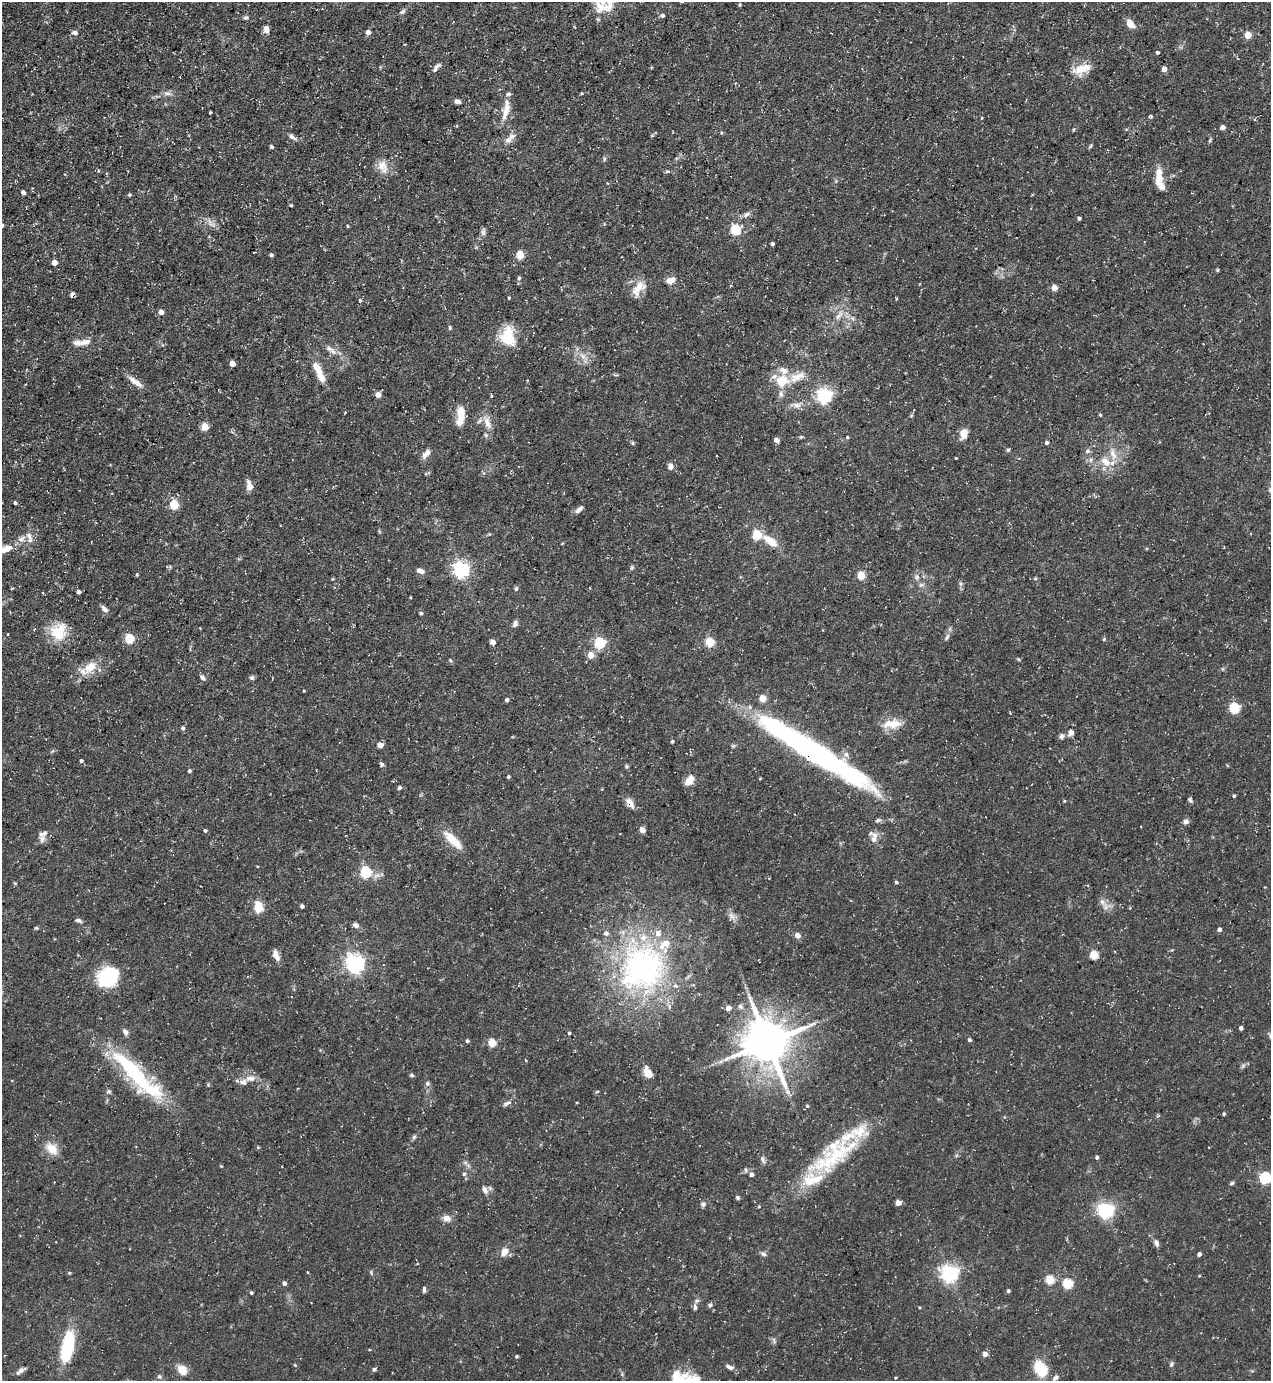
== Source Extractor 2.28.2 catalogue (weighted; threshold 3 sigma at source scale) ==
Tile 11 of 4 x 4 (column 3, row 3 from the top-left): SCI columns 2815-4083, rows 1380-2758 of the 5499 x 5515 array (HDU 1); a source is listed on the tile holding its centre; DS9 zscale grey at full resolution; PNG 1273 x 1383 px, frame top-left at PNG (2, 2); no overlay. Shown black and unused: <1% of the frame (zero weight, under 3 of 5 exposures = <1% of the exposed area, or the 3 px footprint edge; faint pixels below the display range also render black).
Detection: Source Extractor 2.28.2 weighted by HDU 2 'WHT'; one run over the whole footprint, this tile lists its part. Background 0.0593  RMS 0.004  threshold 0.0181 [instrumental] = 3 sigma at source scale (4.5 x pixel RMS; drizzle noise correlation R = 1.50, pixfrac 1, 0.05/0.05 arcsec/px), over >= 5 px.
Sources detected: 263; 1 too faint to see at this stretch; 1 inside a brighter object's white glare — not listed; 25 inside a brighter listed object's ellipse — not listed separately; the other 236 listed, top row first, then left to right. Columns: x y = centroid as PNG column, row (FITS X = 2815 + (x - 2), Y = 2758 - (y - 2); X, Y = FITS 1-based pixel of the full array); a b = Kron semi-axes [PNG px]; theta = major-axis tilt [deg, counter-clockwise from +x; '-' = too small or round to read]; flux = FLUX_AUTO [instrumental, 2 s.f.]
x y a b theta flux
740 5 4 3 - 0.43
605 7 33 17 -37 8.9
402 12 9 5 29 0.94
662 15 5 4 - 0.95
246 18 6 5 - 0.88
1130 24 8 6 -53 4.5
266 29 9 7 -80 1.9
368 32 4 4 - 2.3
75 33 7 6 - 1.4
1248 35 5 5 - 7.2
1157 52 4 4 - 0.77
436 67 12 5 36 1.4
1081 69 23 11 21 7.5
1164 69 4 4 - 3.4
167 93 11 6 -1 1.7
581 93 4 3 - 0.36
457 101 8 5 -21 1.3
506 111 27 9 74 5.5
210 112 3 2 - 0.46
981 118 4 3 - 0.31
1222 127 4 4 - 1.9
1073 129 5 4 - 0.52
652 136 5 3 - 0.38
292 137 11 5 -35 1.5
508 140 11 8 41 2.4
1210 140 6 4 72 0.52
1090 146 7 3 53 0.51
272 147 6 4 -75 0.72
604 159 6 4 88 0.61
383 166 20 12 -63 4.7
1159 178 25 9 87 5.7
23 192 5 4 - 1.1
129 195 4 4 - 0.57
291 205 3 3 - 0.56
746 214 9 5 43 1.4
1079 218 4 3 - 0.69
210 223 17 5 -55 1.9
347 226 4 3 - 0.36
735 230 5 5 - 30
483 232 10 6 84 1.2
772 244 3 3 - 0.69
271 255 4 4 - 0.77
520 255 5 5 - 14
54 262 5 5 - 2.9
1217 270 5 3 - 0.4
519 278 5 5 - 0.57
670 281 9 7 22 3
639 286 18 14 27 5.7
1054 287 5 4 - 4
73 295 4 4 - 1.9
509 298 4 3 - 0.44
360 300 4 4 - 0.57
161 312 5 5 - 2.2
838 316 12 6 44 2.5
852 318 7 4 -71 0.78
450 327 6 3 -72 0.5
508 337 22 15 -88 13
85 342 23 8 12 4.1
333 351 13 6 -47 2.2
583 356 8 6 -46 1.8
232 364 4 4 - 4
317 368 16 9 -63 5
782 381 18 15 30 9.5
135 382 23 6 -34 3.3
378 394 5 5 - 2.6
491 396 4 3 - 0.46
824 396 6 6 - 110
797 405 13 7 -4 2.3
461 414 19 9 -87 5.9
1100 415 4 3 - 0.48
487 423 19 8 -68 3.9
205 427 8 7 - 2.8
964 434 8 6 75 5.8
847 437 4 4 - 0.44
776 440 5 4 - 1.9
633 443 6 4 -89 0.51
1047 443 4 4 - 0.93
1008 450 5 4 - 0.55
1088 451 6 5 - 0.87
426 454 13 6 49 2.3
1113 454 19 8 -70 4.5
956 458 2 2 - 0.31
1105 462 18 10 -45 5.7
670 466 9 6 81 1.7
250 486 9 6 -71 3.8
15 503 4 3 - 0.64
174 504 5 5 - 20
579 509 12 5 45 1.5
757 535 5 5 - 21
22 539 12 8 28 2.6
771 541 14 7 -35 8.5
562 544 4 3 - 0.31
7 548 11 8 29 3.4
632 568 6 4 89 0.59
461 569 6 6 - 130
420 571 10 6 -22 2
137 575 4 3 - 0.41
861 575 5 5 - 14
917 577 7 6 - 1.1
332 579 5 3 - 0.36
961 584 7 4 -71 0.79
921 585 9 5 18 1.1
516 589 5 5 - 0.84
78 592 4 4 - 1.3
410 597 4 2 - 0.31
104 609 10 6 -46 1.5
421 613 4 3 - 0.68
515 624 8 6 71 1.3
57 632 26 18 -49 11
7 634 3 2 - 0.42
947 638 9 4 50 0.94
129 639 5 5 - 19
1104 639 5 4 - 0.48
492 642 5 5 - 2.2
709 642 5 5 - 21
599 643 5 5 - 36
590 655 5 4 - 7
1018 659 5 4 - 0.41
450 660 5 3 - 0.51
90 667 21 13 37 6.8
203 678 7 5 -46 1.1
252 678 6 5 - 0.96
304 691 3 3 - 0.32
762 698 5 5 - 7.3
507 700 4 4 - 0.98
1234 708 5 5 - 32
892 724 27 11 6 6.4
183 728 5 5 - 0.74
1071 733 9 7 74 1.9
1061 736 7 6 - 1.3
672 741 4 3 - 0.63
380 745 4 4 - 3.8
733 746 6 5 - 0.63
810 752 138 21 -30 110
81 761 4 4 - 0.76
382 764 6 4 -90 0.96
626 766 6 3 -72 0.61
189 771 4 4 - 0.72
508 777 4 3 - 0.74
689 780 10 7 51 4.7
399 787 4 4 - 0.96
1234 796 4 4 - 0.59
1190 800 7 5 -57 0.8
1064 801 4 3 - 0.34
630 803 13 7 -58 2.9
878 820 8 5 21 0.9
1186 821 7 6 - 1.2
205 830 5 4 - 0.51
642 830 4 4 - 4.4
875 835 18 7 -27 2.4
42 839 11 7 -88 1.7
453 840 32 10 -45 7.6
365 872 5 5 - 37
896 882 4 4 - 0.66
15 883 5 3 - 0.42
1102 902 10 7 -60 2
302 906 4 3 - 0.84
258 907 11 8 -82 7.8
731 916 11 6 -45 1.8
78 920 9 4 -18 1.1
356 925 8 6 -30 1.4
36 928 5 4 - 0.5
1219 929 4 4 - 1.4
797 935 6 6 - 2.4
276 955 12 6 -66 2.7
1094 955 5 5 - 16
355 964 7 6 - 180
642 968 68 60 53 100
108 977 15 13 33 39
740 1006 7 6 - 1
728 1008 4 4 - 2.6
1241 1028 4 3 - 1.3
125 1032 8 5 -68 1.8
569 1033 3 3 - 0.54
969 1040 4 4 - 0.79
467 1041 4 4 - 0.72
767 1042 14 12 -61 1500
492 1043 5 5 - 12
133 1071 70 18 -46 42
648 1073 15 8 -61 4.1
412 1075 6 4 -22 0.59
250 1078 14 8 4 3.2
427 1083 6 6 - 0.95
109 1091 6 6 - 0.82
597 1092 5 3 - 0.39
507 1103 13 5 23 1.3
807 1106 4 4 - 0.57
1224 1114 4 4 - 0.62
414 1137 7 5 46 0.76
258 1147 4 4 - 0.45
52 1149 19 12 -47 5.5
1097 1157 4 4 - 0.8
833 1158 80 25 33 36
763 1160 11 4 -69 1.1
221 1166 3 3 - 0.31
745 1169 7 4 -89 0.58
464 1174 5 5 - 0.72
751 1175 4 4 - 1.5
1265 1178 5 5 - 44
1232 1183 7 4 28 0.64
485 1190 10 6 -67 2
738 1197 4 4 - 0.89
898 1203 4 4 - 3.8
703 1204 7 6 - 1.1
759 1207 5 3 - 0.35
1105 1210 6 6 - 130
446 1218 11 7 -12 2.5
1156 1243 10 5 -75 1.4
504 1252 13 9 56 3.5
763 1254 8 6 -27 1
1199 1254 4 3 - 1.4
371 1272 5 4 - 0.58
69 1273 4 4 - 0.43
949 1273 6 6 - 170
1050 1280 5 5 - 18
284 1283 4 4 - 1.5
1067 1283 5 5 - 27
424 1289 7 4 85 0.97
1008 1291 4 4 - 0.63
251 1293 4 3 - 0.51
710 1305 6 5 - 1
695 1307 8 5 -84 1.1
774 1340 9 3 -68 0.73
67 1347 26 9 79 35
985 1354 5 5 - 2.4
516 1356 4 4 - 0.62
1171 1364 8 5 60 0.75
295 1365 4 4 - 0.42
730 1367 10 5 -24 1.5
374 1369 5 4 - 0.8
1041 1369 17 11 -60 13
21 1370 11 6 31 1.5
182 1370 13 10 -53 4.7
159 1377 7 5 -53 0.77
895 1378 3 3 - 0.35
1055 1378 9 5 41 1.4
Overlapping masked pixels (flux is a lower limit): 3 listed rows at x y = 73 295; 810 752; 630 803
Isophote crosses this tile's border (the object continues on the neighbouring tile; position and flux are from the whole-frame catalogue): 2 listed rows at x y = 605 7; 1265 1178